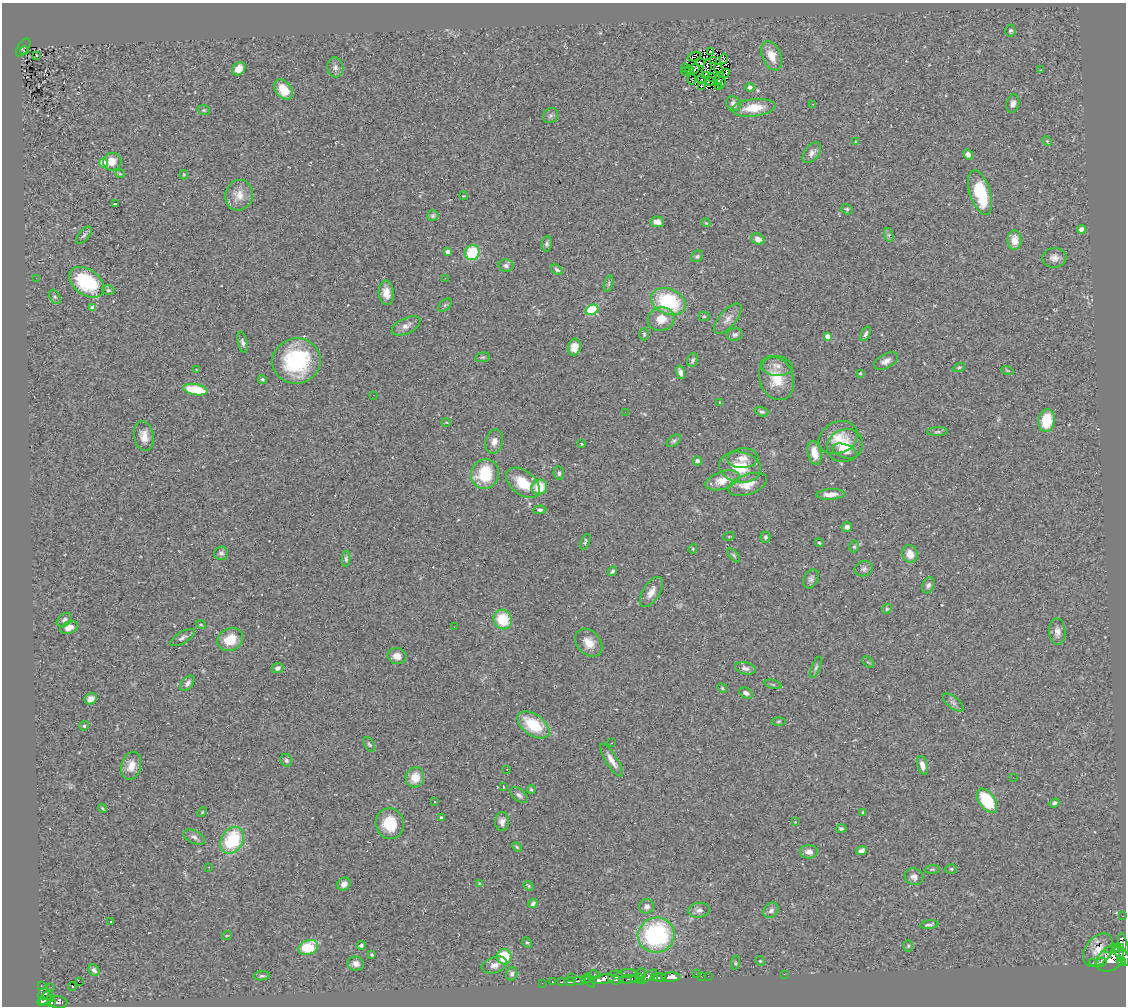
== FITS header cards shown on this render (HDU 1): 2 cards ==
NAXIS1  =                 1124
NAXIS2  =                 1004

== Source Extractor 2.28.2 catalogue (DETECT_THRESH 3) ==
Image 1124 x 1004 px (HDU 1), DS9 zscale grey, 1 PNG px = 1 image px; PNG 1128 x 1008 px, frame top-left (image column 1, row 1004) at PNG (2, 3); each listed source drawn as its Kron ellipse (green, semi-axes under 4 px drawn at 4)
Background 0.516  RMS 0.066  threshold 0.197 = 3 sigma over >= 5 px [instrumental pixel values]
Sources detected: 268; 4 with non-positive FLUX_AUTO (blend fragments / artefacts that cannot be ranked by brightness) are neither listed nor drawn; the other 264 listed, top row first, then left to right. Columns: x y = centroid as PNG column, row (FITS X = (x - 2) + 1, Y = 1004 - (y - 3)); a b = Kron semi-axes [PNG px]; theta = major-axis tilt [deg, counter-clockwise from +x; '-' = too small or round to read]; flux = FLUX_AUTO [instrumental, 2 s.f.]
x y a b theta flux
1010 31 6 5 - 8.9
23 47 10 5 57 82
24 51 4 3 - 14
711 51 3 3 - 0.69
36 55 3 3 - 10
694 56 7 4 18 1.7
771 56 15 9 -67 63
723 59 5 2 - 8.1
714 61 3 2 - 4.4
700 62 5 2 - 0.91
335 67 10 8 -83 19
685 67 2 2 - 3.5
239 69 7 6 - 38
690 69 3 2 - 7.6
695 69 5 3 - 2.5
707 69 9 3 82 18
718 69 4 2 - 4.2
1041 69 3 2 - 28
686 72 4 2 - 6.9
724 74 6 3 28 4
705 76 4 2 - 3
712 77 4 2 - 2.6
719 78 7 2 63 7.8
692 80 5 2 - 2.1
702 80 5 2 - 5.6
711 81 6 2 -2 4
721 82 6 3 82 6.8
701 85 4 2 - 3.1
718 86 3 2 - 5.7
750 87 4 4 - 14
284 90 11 7 -52 88
1013 103 9 6 76 18
733 104 8 7 - 23
813 104 3 3 - 2.6
754 108 22 8 6 110
204 110 6 5 - 5.7
550 116 8 7 - 11
1047 141 5 4 - 5.2
855 142 4 2 - 3.6
812 153 12 7 52 23
968 154 5 4 - 24
112 162 9 9 - 50
104 163 4 4 - 120
120 174 5 3 - 4.9
184 175 4 3 - 4.6
980 193 23 10 -72 220
239 195 15 14 - 59
463 196 4 2 - 2.8
115 204 4 3 - 10
847 209 6 5 - 6.6
433 216 5 5 - 8.8
657 222 7 5 -6 23
706 223 4 3 - 3.6
1081 229 4 4 - 55
84 235 10 5 49 11
889 235 7 4 -72 9.6
758 239 7 5 -27 30
1014 240 10 7 -88 51
547 244 8 5 83 9.1
447 252 4 3 - 25
472 252 8 7 - 170
697 256 6 5 - 9
1054 258 12 10 5 30
506 265 7 6 - 13
557 270 7 4 -33 10
36 278 2 2 - 3.1
445 278 2 2 - 2
87 282 20 12 -34 320
609 283 8 3 71 7.2
108 290 6 5 - 7.8
386 293 12 7 -86 43
55 297 8 5 -59 8.7
668 301 18 12 -22 310
445 305 8 5 45 7.7
92 308 4 4 - 46
592 310 7 5 26 330
704 316 5 5 - 6.1
661 319 13 11 16 65
728 319 18 8 50 33
406 326 15 7 26 27
644 334 6 5 - 7.2
735 334 8 6 16 13
866 334 8 4 66 11
827 336 4 4 - 42
243 342 11 4 -77 14
574 347 8 6 78 39
483 357 7 5 6 7.7
693 360 7 5 70 9.1
297 361 24 22 10 380
886 361 13 7 28 24
777 366 16 10 -6 33
959 367 6 4 24 5.9
197 370 4 2 - 2.8
1007 370 6 4 -20 6.6
681 372 7 4 -71 16
860 373 4 3 - 5.6
262 379 5 4 - 7.1
777 379 22 17 -70 110
195 390 12 5 -10 200
373 395 2 2 - 2.1
720 402 3 3 - 3.8
625 412 2 2 - 17
761 412 7 4 -18 9.4
1047 421 11 8 82 150
446 422 4 3 - 3.4
938 432 10 4 1 9.1
144 436 15 10 -80 43
838 438 20 15 25 87
674 441 8 5 38 9
494 442 12 9 75 31
582 444 3 3 - 4
845 446 18 16 27 97
845 451 13 6 -20 30
814 453 12 6 -77 54
743 458 15 10 5 39
697 461 4 4 - 16
740 467 21 15 -11 130
559 473 7 5 -83 11
485 474 15 13 67 200
722 480 17 9 18 68
523 483 19 12 -38 120
748 484 20 10 19 64
539 487 8 7 - 97
831 494 14 5 3 41
540 510 6 4 5 8.8
847 527 5 5 - 17
729 536 5 3 - 3.9
765 537 5 5 - 7.7
585 542 8 4 65 8.8
819 543 4 4 - 5.6
854 547 6 5 - 9.1
693 549 5 4 - 4.7
221 553 7 6 - 13
910 554 9 7 -67 49
734 555 8 4 -49 7.3
346 559 8 4 87 9.3
864 569 9 7 16 13
612 571 5 3 - 8.2
811 579 10 7 59 14
928 585 8 6 65 13
651 592 17 8 58 43
887 609 5 4 - 5.6
503 619 10 9 - 150
64 620 8 6 37 15
201 625 5 3 - 4
454 627 2 2 - 2.9
69 628 9 6 21 33
1057 632 13 8 -86 28
182 638 14 5 30 17
230 639 13 11 32 95
589 643 16 11 -47 57
397 656 9 8 - 37
868 662 7 4 -43 6
816 667 11 4 70 10
277 668 6 5 - 17
745 668 11 6 -14 17
187 683 9 5 50 16
773 684 9 3 -14 6.5
722 688 5 4 - 6
746 693 7 5 -23 16
91 699 6 5 - 23
953 703 12 6 -38 17
778 721 7 3 1 5.5
533 725 18 10 -34 180
84 726 5 4 - 8
611 743 3 2 - 7.2
369 744 8 5 -55 8.5
286 760 6 5 - 10
611 760 19 6 -58 36
922 765 9 5 -75 29
131 766 14 9 75 56
507 769 3 2 - 3.7
415 777 10 9 - 64
1013 777 2 2 - 13
503 787 3 2 - 5.5
531 790 4 3 - 6.4
519 795 10 5 -38 14
987 801 14 7 -56 230
435 802 3 2 - 4.2
1054 803 5 4 - 10
102 808 4 3 - 4.3
202 812 5 3 - 3.8
863 812 4 3 - 4.9
441 818 4 3 - 8.4
502 822 9 7 89 21
795 822 3 2 - 2.8
390 824 16 14 -76 120
841 829 5 4 - 7.6
194 837 12 6 -25 19
232 840 14 11 56 280
517 847 6 3 -45 5
862 851 6 4 20 17
809 852 9 6 -1 27
208 867 3 2 - 2.2
932 869 7 3 7 6.2
951 869 6 5 - 7.1
914 877 9 8 - 21
344 884 7 6 - 24
480 884 4 3 - 8.4
529 886 5 4 - 4.9
533 903 5 3 - 12
647 906 7 7 - 21
699 910 11 7 8 21
771 910 8 7 - 16
1123 916 3 2 - 8.4
111 922 3 2 - 4.4
929 925 9 3 8 10
227 935 5 3 - 4.1
656 935 18 17 - 630
527 943 5 4 - 5.7
361 945 5 4 - 12
908 946 6 5 - 6.3
308 947 10 7 19 180
1114 948 9 3 15 410
1123 949 17 5 -81 910
1098 950 18 12 53 64
372 955 4 3 - 6.2
1122 956 11 5 -53 1100
504 957 7 7 - 160
1110 959 15 11 36 2300
760 961 5 4 - 5.3
1121 961 5 4 - 360
1101 962 5 4 - 470
735 963 7 3 82 6.8
1092 963 2 2 - 3.1
356 964 8 7 - 24
494 965 13 8 16 28
94 970 6 5 - 12
626 973 10 3 8 130
697 973 3 2 - 43
512 974 6 5 - 12
641 974 6 4 -79 130
784 974 2 2 - 120
594 975 6 4 -10 58
262 976 8 4 7 7.9
701 976 4 2 - 14
708 976 2 2 - 4.5
616 977 8 7 - 570
647 977 11 3 35 220
660 977 6 4 -7 360
671 977 9 4 2 1000
571 978 3 2 - 44
634 978 4 3 - 120
640 978 5 2 - 110
655 978 3 3 - 150
603 979 12 4 8 790
628 979 9 3 4 89
585 980 4 2 - 96
579 981 5 3 - 130
590 981 7 4 -63 150
79 982 2 2 - 3
552 982 3 3 - 9
562 982 4 3 - 61
570 982 5 3 - 68
542 983 2 2 - 2.1
41 985 3 2 - 6
72 986 4 2 - 6.8
51 987 3 2 - 13
44 994 6 5 - 210
46 997 9 4 52 230
50 998 4 3 - 27
42 1002 5 4 - 220
51 1002 3 2 - 53
58 1002 9 6 -4 89
At the frame edge (FLAGS 8, measured only in part): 1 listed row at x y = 1122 956
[4 non-positive-flux detections neither listed nor drawn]